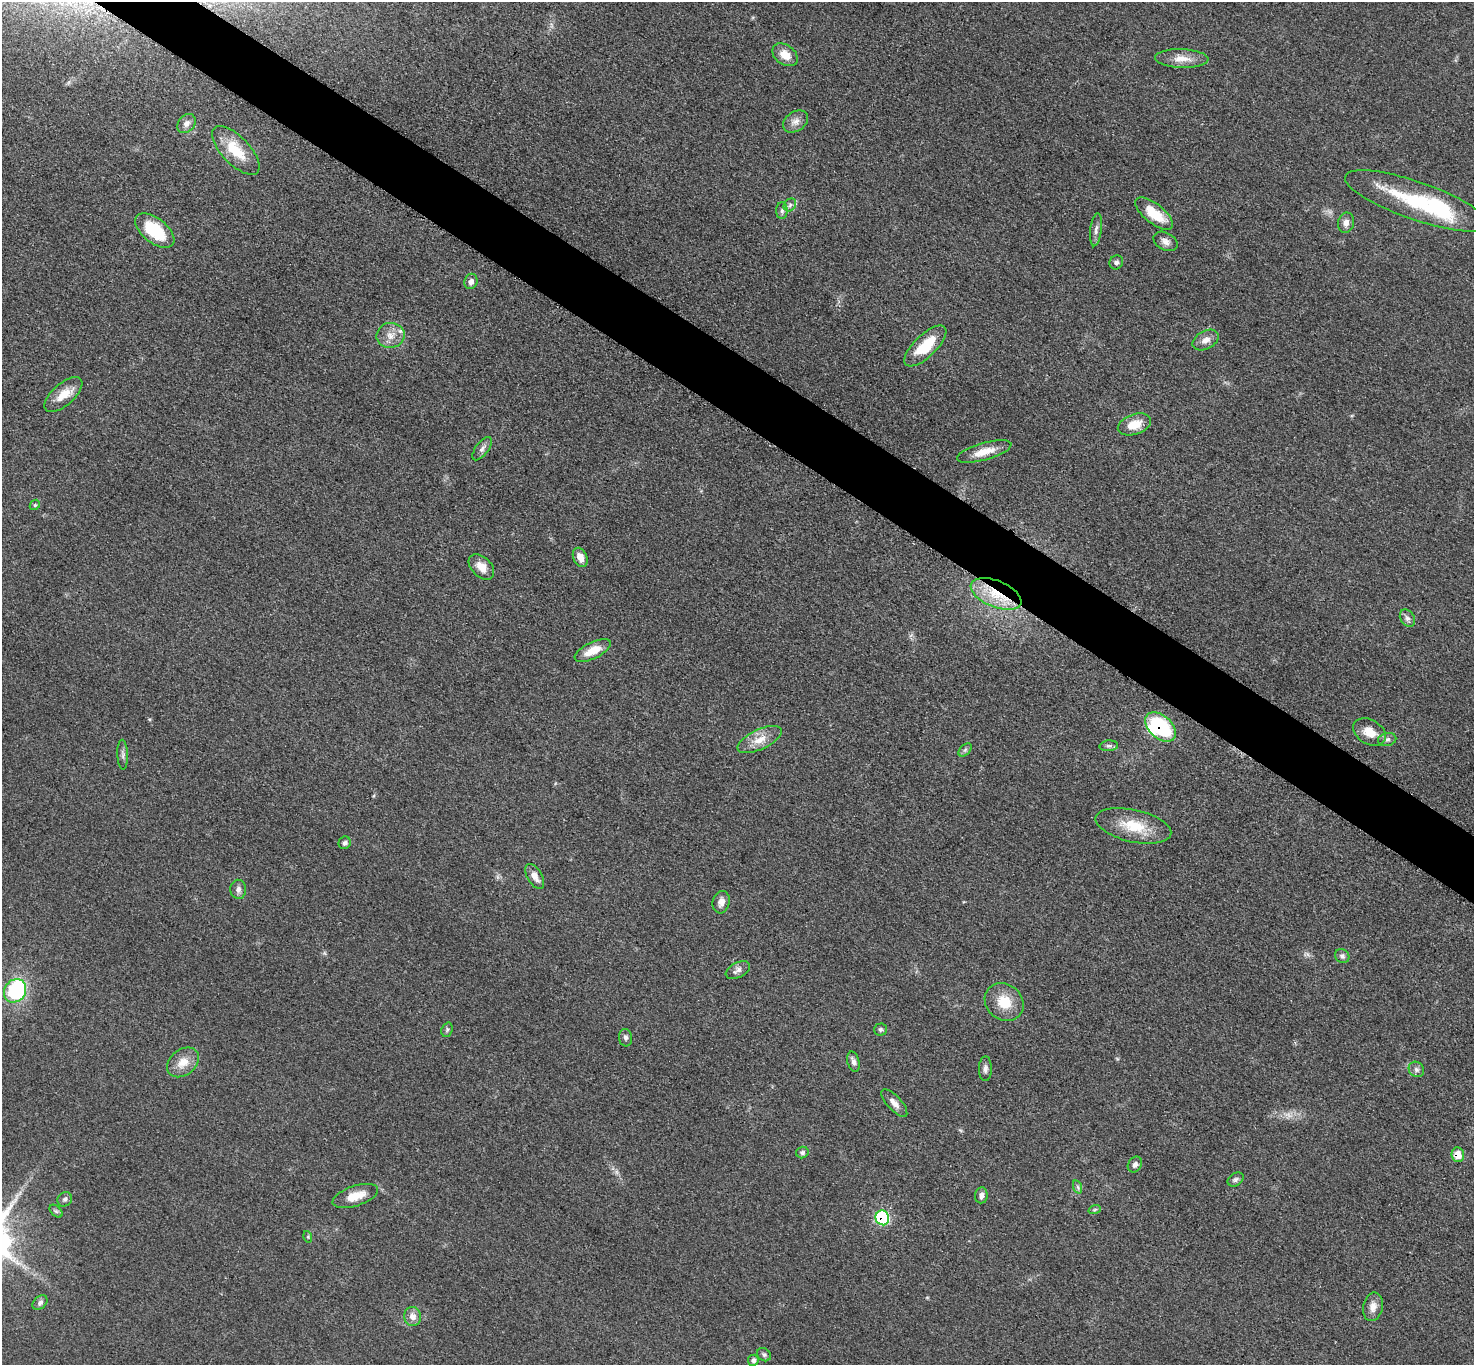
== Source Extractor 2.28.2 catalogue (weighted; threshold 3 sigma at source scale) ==
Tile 11 of 4 x 4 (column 3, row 3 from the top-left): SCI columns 2960-4431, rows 1526-2888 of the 5913 x 5919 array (HDU 1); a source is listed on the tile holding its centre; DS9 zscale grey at full resolution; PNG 1476 x 1367 px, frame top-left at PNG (2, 2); each listed source drawn as its Kron ellipse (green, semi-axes under 4 px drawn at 4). Shown black and unused: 4% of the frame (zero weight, under 3 of 5 exposures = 1% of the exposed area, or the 3 px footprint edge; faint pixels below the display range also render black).
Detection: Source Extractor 2.28.2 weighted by HDU 2 'WHT'; one run over the whole footprint, this tile lists its part. Background 0.0536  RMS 0.0058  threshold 0.0259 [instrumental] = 3 sigma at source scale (4.5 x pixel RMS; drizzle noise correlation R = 1.50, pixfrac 1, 0.05/0.05 arcsec/px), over >= 5 px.
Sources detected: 73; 1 too faint to see at this stretch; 1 inside a brighter object's white glare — neither listed nor drawn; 2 inside a brighter listed object's ellipse — not listed separately; the other 69 listed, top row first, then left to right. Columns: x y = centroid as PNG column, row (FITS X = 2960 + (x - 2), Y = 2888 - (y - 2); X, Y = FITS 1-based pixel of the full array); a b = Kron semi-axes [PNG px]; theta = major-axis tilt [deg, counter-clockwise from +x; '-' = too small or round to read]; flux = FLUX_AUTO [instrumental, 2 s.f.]
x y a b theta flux
785 55 14 9 -36 7.7
1182 58 27 9 -2 7.8
795 122 14 9 34 4
186 124 10 8 49 3.1
236 150 31 13 -46 17
1417 201 75 19 -19 47
790 205 7 5 48 1.5
782 211 8 5 88 1.6
1154 214 23 9 -38 15
1346 223 10 8 78 3.2
1096 230 17 5 83 2.6
155 231 23 12 -38 30
1166 241 13 8 -28 3.4
1116 262 7 6 - 1.7
471 281 8 6 68 2.3
390 335 14 12 11 6.3
1206 340 14 9 28 4.3
925 346 27 11 44 20
63 395 23 11 42 9.3
1134 424 17 10 19 10
482 449 14 6 53 2.5
984 451 28 8 16 9.4
35 505 5 4 - 0.78
580 557 10 7 -66 5.1
481 567 15 9 -45 6.8
996 594 27 13 -22 21
1407 618 9 7 -59 2
593 651 20 8 26 10
1161 727 18 11 -41 45
1369 732 17 12 -31 8.7
1387 739 9 6 15 1.9
760 740 24 9 26 8.2
1109 746 9 5 4 1.6
965 750 8 5 45 1.2
123 755 15 5 -88 2.1
1133 826 39 16 -13 19
345 843 6 6 - 1.7
535 876 14 7 -59 4.4
238 889 9 8 - 2.5
721 902 11 8 76 3.8
1342 956 7 6 - 1.5
738 970 13 7 27 2.7
15 991 12 10 54 52
1004 1002 20 17 -40 14
880 1029 6 6 - 1.1
447 1030 7 5 70 1.2
625 1038 8 6 -84 1.8
183 1062 18 12 38 8.4
853 1062 10 6 -76 2.3
985 1069 12 6 89 2.4
1416 1069 8 7 - 1.9
894 1103 17 7 -47 3.8
802 1152 6 5 - 1.3
1458 1155 7 6 - 9.4
1135 1164 8 6 56 2.1
1236 1179 9 6 33 1.6
1078 1187 7 4 -71 1.2
981 1195 8 6 83 2.5
355 1196 23 10 19 11
65 1199 8 6 43 1.7
1095 1209 6 4 20 0.82
56 1211 8 4 -44 1.2
882 1218 7 7 - 58
308 1237 6 3 -73 0.72
40 1303 8 6 43 1.8
1373 1307 14 9 78 4.8
413 1316 9 8 - 4.2
764 1355 7 6 - 1.4
753 1360 5 5 - 2
Overlapping masked pixels (flux is a lower limit): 4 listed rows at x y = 996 594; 1161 727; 1458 1155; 882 1218